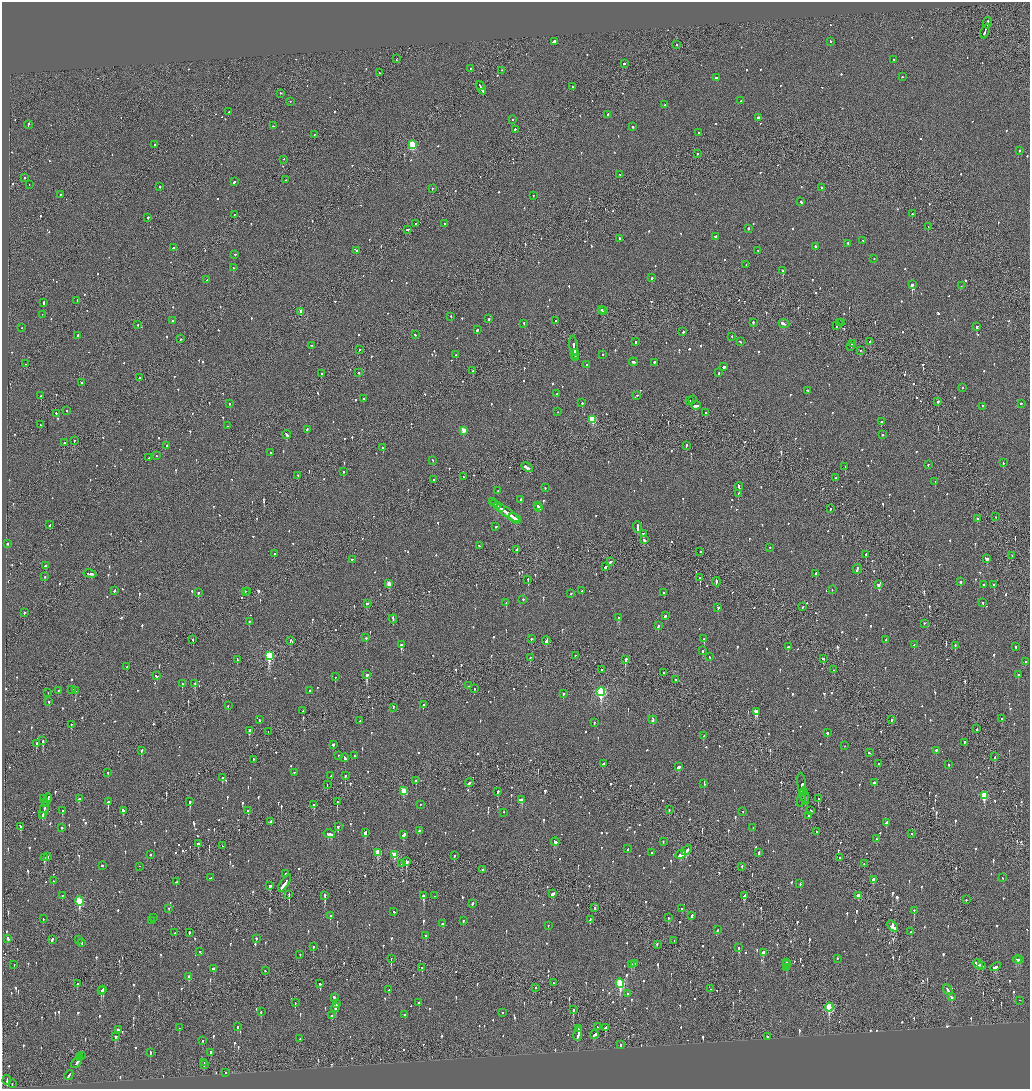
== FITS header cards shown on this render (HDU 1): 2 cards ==
NAXIS1  =                 2056
NAXIS2  =                 2173

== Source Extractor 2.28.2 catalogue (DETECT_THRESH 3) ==
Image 2056 x 2173 px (HDU 1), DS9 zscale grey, zoomed out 1/2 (1 PNG px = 2 x 2 image px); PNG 1032 x 1091 px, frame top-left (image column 1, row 2173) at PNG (2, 2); each listed source drawn as its Kron ellipse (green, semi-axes under 4 px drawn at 4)
Background -0.0966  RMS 0.067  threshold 0.201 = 3 sigma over >= 5 px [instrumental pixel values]
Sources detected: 1382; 52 cannot appear on this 1/2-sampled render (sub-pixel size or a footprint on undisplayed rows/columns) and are neither listed nor drawn; of the other 1330, the 500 brightest by FLUX_AUTO listed and drawn (830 fainter detections omitted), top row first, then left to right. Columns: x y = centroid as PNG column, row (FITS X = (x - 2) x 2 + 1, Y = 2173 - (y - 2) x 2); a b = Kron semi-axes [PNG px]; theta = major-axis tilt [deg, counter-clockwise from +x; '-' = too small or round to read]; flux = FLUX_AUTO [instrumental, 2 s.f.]
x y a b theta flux
987 23 6 2 80 250
985 31 8 1 68 290
554 41 4 2 - 460
830 41 2 2 - 74
677 45 2 2 - 97
396 59 3 1 - 130
893 59 2 2 - 61
624 63 2 2 - 63
471 68 2 2 - 90
502 70 2 1 - 66
379 73 2 2 - 59
902 77 2 2 - 300
716 78 2 2 - 64
480 85 4 1 - 320
573 87 2 2 - 260
481 88 7 2 -62 410
281 93 2 1 - 110
290 101 2 2 - 60
741 101 2 2 - 100
665 105 2 2 - 110
229 112 2 2 - 87
608 114 2 2 - 180
759 117 3 2 - 190
513 119 2 2 - 120
28 125 4 2 - 110
274 126 2 2 - 130
633 126 3 2 - 89
515 129 2 2 - 290
698 133 2 2 - 110
314 135 2 1 - 150
155 145 2 2 - 57
413 145 3 3 - 910
1020 150 2 2 - 110
697 154 2 2 - 190
283 159 2 1 - 90
620 174 2 1 - 78
25 178 2 2 - 68
286 180 2 2 - 64
234 182 3 2 - 120
29 184 2 2 - 75
160 187 2 2 - 420
822 187 2 2 - 160
432 188 2 2 - 110
60 194 2 1 - 61
533 196 2 2 - 81
801 202 3 2 - 70
234 214 2 2 - 71
912 214 2 1 - 100
148 217 2 2 - 130
415 224 2 1 - 380
444 224 2 2 - 130
928 227 2 2 - 250
748 228 2 2 - 160
407 230 3 2 - 230
715 236 2 2 - 230
619 238 2 2 - 240
863 240 2 2 - 92
848 243 2 2 - 69
815 247 2 2 - 360
173 248 2 2 - 230
357 250 2 2 - 130
758 250 2 2 - 58
235 254 2 2 - 86
874 258 2 2 - 58
746 265 2 2 - 140
233 268 2 2 - 290
783 271 2 2 - 1000
652 278 2 2 - 120
207 280 2 2 - 410
912 285 2 2 - 1600
961 286 2 2 - 65
77 300 2 2 - 79
44 303 3 2 - 150
602 310 2 2 - 380
301 311 3 2 - 120
603 311 2 1 - 94
42 314 2 1 - 96
451 316 2 2 - 71
489 319 2 2 - 260
172 321 2 2 - 150
556 321 2 2 - 67
753 322 2 2 - 170
842 322 2 2 - 57
524 323 2 2 - 66
840 323 2 2 - 270
784 324 5 2 - 230
138 325 2 2 - 67
836 326 3 1 - 77
977 327 2 2 - 520
22 328 2 2 - 59
477 330 2 2 - 270
683 332 2 2 - 100
78 335 2 2 - 200
415 335 3 2 - 67
732 336 2 2 - 120
181 339 2 2 - 66
636 342 2 2 - 58
740 342 3 2 - 60
870 342 2 2 - 180
852 344 2 2 - 230
312 345 2 2 - 60
574 346 10 2 -82 300
851 346 2 1 - 150
359 350 2 1 - 150
860 350 2 2 - 65
575 354 5 2 - 360
456 355 2 2 - 80
602 355 2 2 - 160
575 358 3 2 - 180
633 362 4 2 - 140
654 363 4 2 - 150
26 364 2 2 - 68
587 364 2 2 - 250
724 367 3 2 - 110
473 371 2 2 - 250
719 372 2 2 - 180
321 373 2 2 - 79
359 373 2 2 - 230
140 377 2 2 - 66
81 382 2 1 - 64
962 387 2 2 - 80
807 390 2 2 - 95
557 394 2 2 - 66
637 395 2 2 - 170
41 396 2 2 - 59
364 398 2 2 - 83
692 399 2 2 - 61
690 401 2 2 - 77
938 401 2 2 - 150
582 403 2 2 - 170
1021 403 2 2 - 67
230 404 2 2 - 95
696 405 5 2 - 280
983 406 2 2 - 120
67 410 2 2 - 100
558 412 2 2 - 100
56 413 2 2 - 120
705 413 2 2 - 68
592 419 3 3 - 570
881 422 3 2 - 310
41 425 2 2 - 99
228 426 2 2 - 60
307 429 3 2 - 72
464 430 3 3 - 210
287 434 4 2 - 200
882 435 2 2 - 63
74 440 2 2 - 160
64 442 2 2 - 200
167 445 2 2 - 71
686 445 2 2 - 70
383 447 2 2 - 250
270 453 2 2 - 66
156 456 2 2 - 66
149 458 2 2 - 69
433 460 2 2 - 67
1003 463 2 2 - 58
928 464 2 2 - 75
845 466 2 2 - 58
527 467 6 2 -28 240
343 471 2 1 - 140
298 475 2 2 - 74
463 477 2 2 - 67
836 478 2 2 - 95
434 479 2 1 - 80
935 481 2 2 - 150
739 487 4 2 - 140
545 488 2 2 - 62
498 491 2 2 - 77
738 493 2 2 - 290
521 500 2 2 - 130
493 502 2 1 - 95
495 504 3 2 - 150
498 506 3 2 - 190
538 506 3 1 - 130
500 508 4 1 - 160
539 508 3 2 - 140
830 508 2 2 - 71
507 512 15 2 -36 630
996 517 2 1 - 70
515 518 6 2 -37 310
977 518 2 2 - 120
50 525 3 2 - 210
496 527 2 2 - 110
637 527 5 2 - 350
643 533 3 2 - 110
644 540 3 2 - 100
7 543 2 2 - 230
479 546 2 2 - 96
770 547 2 2 - 110
517 549 3 2 - 87
700 551 2 2 - 67
274 553 2 2 - 69
866 554 2 2 - 280
1012 555 3 1 - 88
987 558 4 2 - 180
352 559 2 2 - 200
610 562 3 2 - 120
46 565 2 2 - 340
606 567 3 2 - 110
857 569 5 2 - 160
816 573 3 2 - 97
90 574 6 2 -10 210
45 577 2 2 - 58
700 578 2 2 - 300
528 579 2 1 - 340
716 582 4 2 - 180
960 582 2 2 - 78
389 584 3 3 - 190
983 584 2 2 - 58
878 585 3 2 - 410
994 585 2 2 - 77
832 590 2 2 - 76
114 591 3 2 - 160
245 591 2 2 - 74
582 591 2 2 - 64
248 592 2 1 - 110
198 593 2 2 - 120
664 593 2 2 - 89
571 594 2 2 - 80
523 599 2 2 - 68
982 602 2 2 - 76
506 603 3 2 - 140
367 604 2 2 - 80
718 607 2 2 - 120
802 607 2 2 - 65
24 612 2 2 - 240
665 616 3 2 - 59
619 618 2 2 - 280
393 619 4 2 - 210
249 622 2 2 - 71
924 623 2 2 - 130
658 626 3 2 - 92
366 638 2 2 - 250
531 639 2 2 - 140
704 639 2 2 - 410
193 640 2 2 - 61
290 640 2 2 - 61
546 640 4 2 - 220
886 640 3 2 - 120
914 644 2 2 - 63
401 645 2 2 - 270
955 645 2 2 - 93
788 647 2 2 - 200
1015 647 2 2 - 68
702 651 3 2 - 59
575 655 2 2 - 57
269 656 4 3 - 1200
530 657 2 2 - 120
710 657 2 2 - 64
823 658 3 2 - 180
237 659 4 2 - 160
626 659 3 2 - 550
1025 662 3 2 - 120
127 667 2 2 - 330
602 669 2 1 - 93
834 670 2 1 - 74
663 673 2 2 - 80
367 674 3 2 - 470
1018 675 2 2 - 62
157 676 3 2 - 96
335 677 2 2 - 110
675 679 2 2 - 63
195 683 2 2 - 130
182 684 2 2 - 65
468 686 2 1 - 64
72 689 2 2 - 130
474 689 2 1 - 87
59 690 3 2 - 84
310 690 2 2 - 61
76 691 2 2 - 120
601 692 4 3 - 1700
48 693 2 2 - 62
563 694 3 2 - 270
49 702 2 2 - 71
424 705 2 2 - 87
228 706 2 2 - 77
393 707 3 1 - 92
303 710 3 2 - 57
756 711 3 2 - 1400
891 719 2 2 - 120
1002 719 2 2 - 120
259 720 2 2 - 98
653 720 4 2 - 140
360 721 2 2 - 58
594 722 2 2 - 77
71 724 2 1 - 100
977 729 2 2 - 90
249 730 2 2 - 380
268 732 2 1 - 61
827 733 2 2 - 190
704 736 3 2 - 79
43 741 2 2 - 360
964 742 2 2 - 92
36 743 3 2 - 370
333 744 2 2 - 210
845 746 2 2 - 58
141 750 2 2 - 170
936 750 2 2 - 180
869 753 2 2 - 84
338 755 2 2 - 64
355 755 2 2 - 130
344 757 4 2 - 140
995 757 2 2 - 70
253 759 2 2 - 58
603 763 2 2 - 100
879 764 4 2 - 150
948 765 2 2 - 60
679 767 4 2 - 120
108 772 2 2 - 78
294 772 2 2 - 99
331 776 2 2 - 160
345 776 2 2 - 97
222 778 3 2 - 560
416 780 2 2 - 65
874 782 2 2 - 99
469 783 4 2 - 150
704 784 3 2 - 85
802 784 11 2 -83 270
327 785 2 1 - 58
403 790 4 3 - 340
498 791 3 2 - 95
804 795 8 1 -80 380
984 795 4 3 - 550
44 798 3 2 - 64
802 798 9 2 77 97
805 798 7 2 -82 340
47 799 6 1 68 330
79 799 3 2 - 130
521 799 4 3 - 170
818 799 3 2 - 80
108 802 2 2 - 490
190 802 3 2 - 430
337 802 2 2 - 170
46 804 3 1 - 160
420 804 2 2 - 79
314 805 3 2 - 81
44 810 9 1 77 450
123 810 3 2 - 180
248 810 2 2 - 570
669 810 2 2 - 65
62 811 2 2 - 110
743 811 2 1 - 94
811 811 2 2 - 470
504 812 2 2 - 62
43 815 4 2 - 310
808 816 2 2 - 280
271 821 3 2 - 84
886 822 3 2 - 130
20 826 4 2 - 160
338 826 3 2 - 140
753 827 2 2 - 150
62 828 2 2 - 210
419 830 2 2 - 86
365 832 3 3 - 180
817 832 2 2 - 61
329 834 6 2 -12 270
404 834 4 2 - 110
912 834 2 2 - 74
876 839 2 2 - 70
663 841 2 2 - 68
555 842 4 2 - 500
198 844 2 2 - 400
222 846 3 1 - 59
627 849 2 2 - 240
687 850 6 2 46 190
378 852 4 3 - 300
652 852 2 2 - 60
759 853 3 2 - 110
150 854 2 2 - 130
681 854 5 2 - 290
395 855 3 3 - 380
48 856 2 2 - 90
454 856 3 2 - 120
45 858 4 2 - 240
840 858 2 2 - 220
406 861 3 2 - 260
402 864 2 2 - 67
864 864 2 2 - 79
102 865 2 1 - 150
139 866 2 1 - 67
742 866 2 2 - 110
482 870 2 1 - 190
286 874 2 2 - 96
210 878 3 2 - 110
1002 878 2 2 - 67
873 879 2 2 - 360
53 881 2 2 - 70
176 882 2 2 - 96
285 883 9 2 55 520
800 884 2 2 - 72
270 886 3 2 - 150
289 894 3 1 - 150
553 894 4 2 - 120
62 895 2 2 - 120
325 895 3 2 - 430
424 895 3 2 - 380
858 895 3 2 - 93
434 896 2 1 - 240
744 896 4 2 - 120
966 900 2 1 - 66
79 901 4 3 - 870
472 904 3 2 - 170
594 907 3 1 - 160
169 908 2 2 - 110
682 909 2 2 - 60
914 910 2 2 - 67
394 912 2 2 - 93
692 915 3 2 - 210
330 916 2 2 - 89
154 918 2 2 - 260
668 918 3 2 - 62
43 919 2 2 - 70
590 919 3 2 - 180
152 920 2 2 - 240
463 921 2 2 - 89
443 923 2 2 - 170
548 925 2 2 - 57
893 926 6 3 -47 480
717 930 2 2 - 100
189 932 2 2 - 220
911 932 2 2 - 71
175 933 2 1 - 66
426 936 3 2 - 66
8 938 3 2 - 170
256 938 2 2 - 190
52 939 3 2 - 130
78 940 2 2 - 110
674 940 2 2 - 94
82 943 2 2 - 62
657 944 2 2 - 95
313 946 3 2 - 71
739 948 2 2 - 350
199 951 2 2 - 280
763 952 3 2 - 130
300 954 2 2 - 60
391 958 2 1 - 110
837 958 2 2 - 110
1017 959 5 2 - 180
1020 959 3 2 - 160
786 962 2 2 - 120
631 964 3 2 - 93
634 964 2 2 - 130
978 964 5 2 - 260
14 965 2 2 - 79
787 965 2 2 - 160
981 965 3 2 - 140
995 966 5 2 - 240
786 967 3 2 - 91
213 968 2 2 - 250
422 968 3 1 - 100
265 971 2 2 - 72
189 977 3 2 - 94
553 983 2 2 - 58
620 983 4 3 - 1100
77 984 3 1 - 210
320 984 3 2 - 91
535 987 2 1 - 120
103 989 2 2 - 300
711 989 2 1 - 68
101 990 3 2 - 280
389 990 3 2 - 82
948 990 5 2 - 230
628 993 2 2 - 91
334 997 3 2 - 310
951 997 3 2 - 110
1019 1000 2 2 - 200
419 1002 2 2 - 210
295 1003 3 2 - 99
336 1004 3 2 - 110
336 1007 4 2 - 180
829 1007 4 3 - 820
573 1009 3 2 - 180
261 1012 3 2 - 84
502 1013 2 2 - 190
405 1015 2 2 - 100
332 1016 3 2 - 59
237 1027 2 2 - 71
597 1027 3 1 - 57
606 1027 3 2 - 130
179 1028 2 1 - 130
579 1029 3 2 - 200
118 1030 2 2 - 600
578 1034 7 2 80 380
594 1035 4 2 - 160
115 1036 3 2 - 81
768 1036 2 2 - 94
300 1039 2 2 - 62
202 1040 2 2 - 96
621 1045 2 2 - 98
150 1052 3 2 - 97
211 1053 4 2 - 230
81 1055 4 2 - 140
79 1058 3 1 - 110
77 1062 7 2 54 240
204 1062 2 1 - 160
204 1064 2 2 - 140
225 1073 2 2 - 76
69 1075 5 2 - 180
7 1080 5 2 - 120
12 1083 3 1 - 70
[830 fainter detections neither listed nor drawn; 52 sub-pixel or undisplayed-footprint detections neither listed nor drawn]